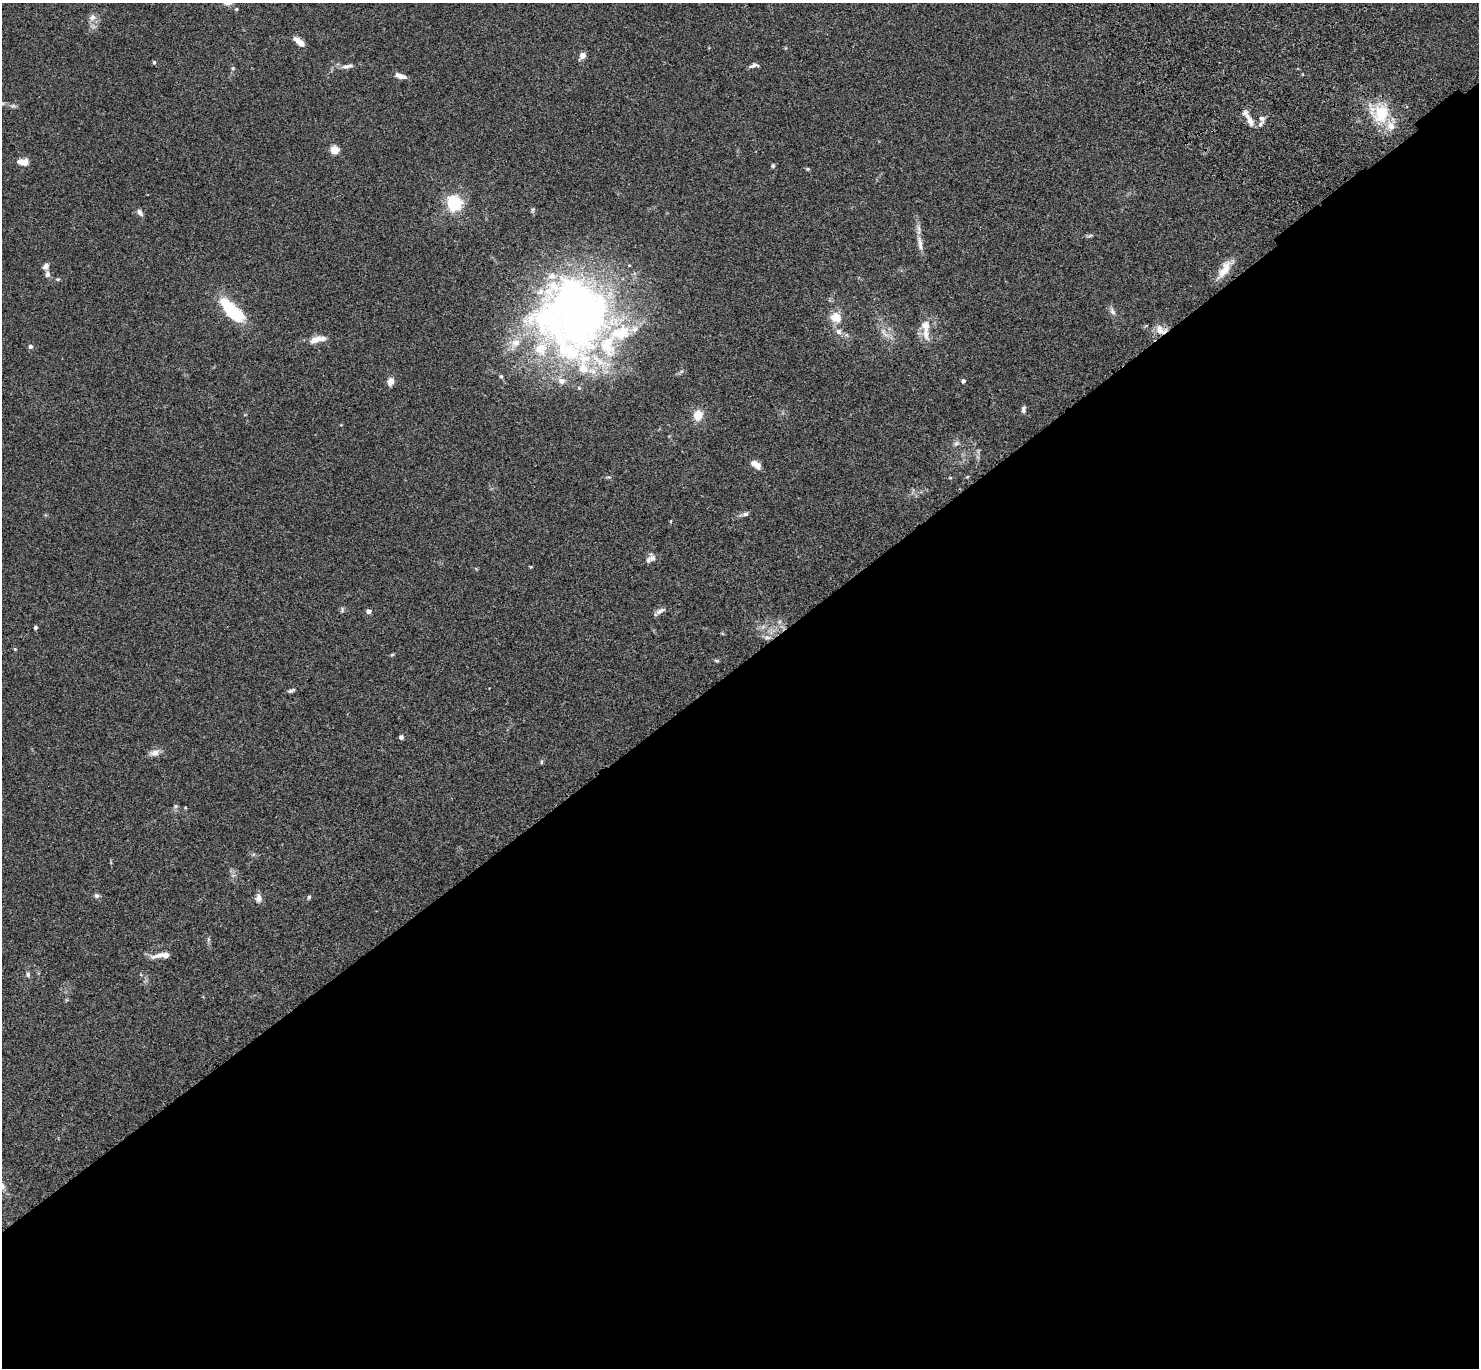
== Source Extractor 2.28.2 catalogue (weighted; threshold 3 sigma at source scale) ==
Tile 15 of 4 x 4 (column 3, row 4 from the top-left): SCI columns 3057-4533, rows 385-1750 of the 6109 x 6091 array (HDU 1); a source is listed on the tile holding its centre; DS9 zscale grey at full resolution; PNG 1481 x 1370 px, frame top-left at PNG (2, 3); no overlay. Shown black and unused: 52% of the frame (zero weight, under 3 of 4 exposures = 6% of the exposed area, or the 3 px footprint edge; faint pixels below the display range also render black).
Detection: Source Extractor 2.28.2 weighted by HDU 2 'WHT'; one run over the whole footprint, this tile lists its part. Background 0.0586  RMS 0.0052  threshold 0.0233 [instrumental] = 3 sigma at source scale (4.5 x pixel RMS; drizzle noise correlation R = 1.50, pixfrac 1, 0.05/0.05 arcsec/px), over >= 5 px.
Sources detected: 84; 2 inside a brighter object's white glare — not listed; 18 inside a brighter listed object's ellipse — not listed separately; the other 64 listed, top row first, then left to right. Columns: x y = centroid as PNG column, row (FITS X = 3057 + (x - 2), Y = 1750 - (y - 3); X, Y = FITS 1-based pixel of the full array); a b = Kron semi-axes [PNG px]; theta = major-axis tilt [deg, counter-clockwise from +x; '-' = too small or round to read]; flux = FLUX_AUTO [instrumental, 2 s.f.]
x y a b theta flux
92 17 11 9 52 3
299 42 13 6 -39 4.3
582 56 8 6 52 2.9
154 62 5 4 - 0.72
753 65 12 5 14 1.7
348 66 19 6 10 3
233 68 5 4 - 0.63
400 76 14 6 -17 3.2
13 106 7 4 0 1.1
1381 113 25 19 80 19
1262 118 8 7 - 1.6
1250 120 20 7 -65 4
334 150 5 5 - 20
24 162 11 9 59 3.3
773 166 6 4 -77 0.69
808 169 6 4 -90 0.51
454 203 6 6 - 140
533 210 8 4 71 0.76
140 213 9 6 -51 1.9
1090 236 8 3 19 0.86
920 243 25 6 -81 4.2
46 266 8 6 60 2.3
1224 270 27 10 58 7.2
47 274 9 6 88 1.7
58 279 5 5 - 0.63
232 311 36 14 -45 25
579 312 88 81 -16 290
1112 312 12 6 -62 1.9
836 317 15 14 - 6.5
926 325 14 13 - 5.6
1160 330 16 11 -36 5
884 333 20 8 -48 4.4
315 340 11 7 31 3.8
31 346 5 5 - 1.4
501 376 6 5 - 0.91
390 381 9 7 69 3
963 381 4 4 - 1.4
1023 409 8 4 83 1.3
698 415 12 10 78 6.6
956 443 8 6 36 1.4
756 465 10 6 -34 4.6
967 477 5 3 - 0.45
950 478 5 3 - 0.42
745 514 9 5 9 1.4
651 558 13 9 42 2.4
531 567 4 3 - 0.4
342 609 8 5 -85 0.93
369 611 4 4 - 2.8
660 611 17 5 32 1.9
35 627 4 4 - 0.97
767 637 10 5 -12 1.9
392 655 6 4 3 0.53
717 660 7 4 -9 0.67
291 691 10 4 20 1.1
401 737 5 5 - 1.2
154 753 13 8 19 3.1
541 762 6 3 71 0.61
176 806 6 5 - 0.93
97 896 7 6 - 1.4
309 897 6 4 76 0.74
259 898 10 7 -87 2.7
208 939 6 4 -89 0.82
157 956 22 6 15 3.6
28 975 6 6 - 1
Overlapping masked pixels (flux is a lower limit): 2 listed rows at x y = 1224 270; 1160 330